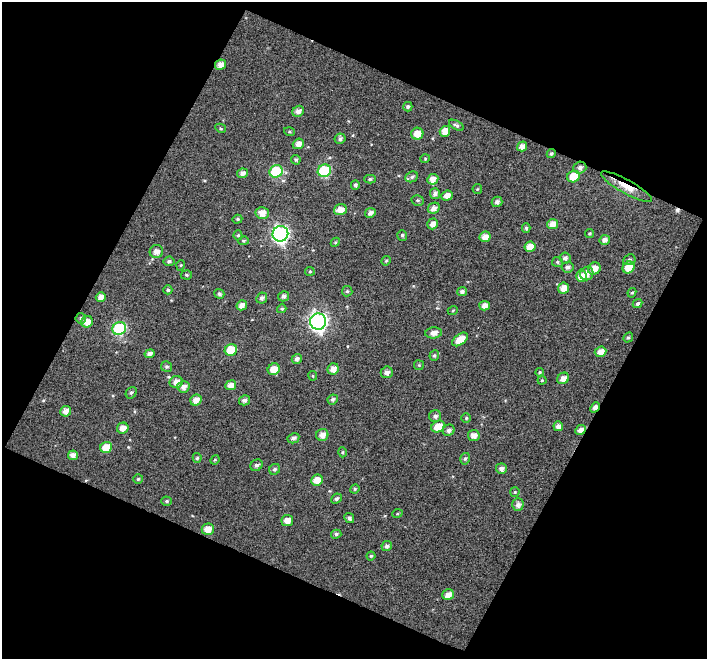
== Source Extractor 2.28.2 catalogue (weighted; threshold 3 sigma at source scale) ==
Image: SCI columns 1-705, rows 33-689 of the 705 x 716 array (HDU 1 of 3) = the unmasked area's bounding box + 8 px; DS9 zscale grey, full resolution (1 PNG px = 1 image px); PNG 709 x 661 px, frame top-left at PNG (2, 2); each listed source drawn as its Kron ellipse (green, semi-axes under 4 px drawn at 4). Shown black and unused: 46% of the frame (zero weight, under 5 of 10 exposures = <1% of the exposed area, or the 3 px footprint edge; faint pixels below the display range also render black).
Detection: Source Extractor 2.28.2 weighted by HDU 2 'WHT'. Background 0.0122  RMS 0.076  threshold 0.309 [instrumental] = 3 sigma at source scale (4.09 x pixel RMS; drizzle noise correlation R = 1.36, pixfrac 0.8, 0.0396/0.0396 arcsec/px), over >= 5 px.
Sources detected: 140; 1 cosmic-ray / hot-pixel residue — neither listed nor drawn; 1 inside a brighter listed object's ellipse — not listed separately; the other 138 listed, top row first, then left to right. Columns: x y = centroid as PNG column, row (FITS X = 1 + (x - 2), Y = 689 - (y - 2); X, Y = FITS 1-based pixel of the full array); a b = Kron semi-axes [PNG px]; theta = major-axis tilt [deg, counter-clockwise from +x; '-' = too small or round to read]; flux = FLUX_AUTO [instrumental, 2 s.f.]
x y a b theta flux
221 65 6 5 - 49
408 107 4 4 - 14
298 111 6 5 - 38
456 125 8 4 -30 14
221 128 5 4 - 10
445 131 5 5 - 66
289 132 5 3 - 8.1
417 134 6 6 - 71
340 139 5 5 - 18
298 144 6 5 - 41
522 146 5 4 - 38
551 154 5 4 - 13
425 159 4 4 - 7.6
296 160 5 4 - 12
580 168 6 6 - 24
276 171 7 6 - 410
324 171 7 6 - 530
242 173 5 5 - 31
574 176 6 5 - 140
412 177 6 5 - 14
370 179 5 4 - 9.7
433 179 5 5 - 50
355 185 5 4 - 15
626 187 29 7 -29 110
477 189 5 4 - 8.2
435 194 5 5 - 28
447 196 6 5 - 45
418 200 6 5 - 12
497 202 5 5 - 22
434 208 6 5 - 34
340 210 6 5 - 54
262 213 7 6 - 55
370 213 5 4 - 28
237 219 5 4 - 9.5
432 224 5 5 - 38
552 224 5 5 - 57
526 228 5 3 - 10
590 233 4 4 - 8.7
280 234 8 7 - 1900
238 235 5 4 - 10
402 235 5 5 - 12
485 237 6 5 - 50
605 240 5 5 - 31
244 241 5 4 - 9.6
335 242 5 4 - 9.3
530 247 5 5 - 80
156 252 7 6 - 40
565 258 5 5 - 22
629 260 6 5 - 17
169 261 5 4 - 16
386 261 5 4 - 8.8
557 262 5 5 - 11
181 265 5 3 - 6.1
568 267 6 5 - 22
628 268 6 5 - 100
594 269 6 5 - 64
310 271 5 4 - 8.2
587 274 7 6 - 45
186 275 5 4 - 11
581 276 5 5 - 77
563 288 6 5 - 65
168 290 4 4 - 12
347 291 5 5 - 11
462 292 5 4 - 21
632 293 5 4 - 9.2
219 294 5 4 - 16
284 296 5 5 - 23
101 297 5 5 - 41
262 298 6 5 - 19
637 304 5 4 - 17
242 305 5 5 - 40
485 306 5 4 - 42
282 309 5 4 - 11
453 310 5 3 - 6.3
81 318 5 5 - 12
87 322 6 5 - 57
318 322 8 8 - 2400
119 328 7 6 - 660
434 333 8 5 6 42
628 338 5 4 - 11
460 339 9 5 37 98
231 350 6 5 - 180
601 352 6 5 - 52
149 354 5 4 - 29
434 355 5 5 - 11
297 359 5 4 - 23
419 365 5 5 - 7.1
167 367 5 5 - 12
274 369 6 5 - 90
333 369 6 5 - 46
387 372 6 6 - 31
540 372 4 3 - 7.3
313 376 5 4 - 7.9
563 378 6 5 - 47
542 380 4 4 - 7.4
176 382 6 6 - 53
231 385 5 5 - 48
183 387 6 5 - 34
131 393 6 5 - 13
333 399 5 4 - 15
196 400 6 5 - 49
244 400 5 5 - 22
595 407 6 4 49 40
66 411 5 5 - 41
435 416 6 6 - 23
466 418 4 4 - 9.2
558 426 5 5 - 32
438 427 7 5 33 97
123 428 6 5 - 48
449 430 6 5 - 23
581 430 5 4 - 38
322 435 6 6 - 41
474 436 6 5 - 46
293 438 6 5 - 21
106 447 6 5 - 110
342 452 5 3 - 7.3
73 455 5 4 - 34
197 458 5 4 - 12
465 459 6 4 72 13
215 460 5 4 - 7.7
256 465 6 5 - 19
275 469 6 5 - 14
501 469 5 5 - 27
138 479 5 5 - 11
317 480 6 5 - 91
355 489 5 4 - 9.6
515 492 5 4 - 7.6
336 499 5 4 - 16
167 501 5 4 - 11
518 505 6 5 - 29
397 514 5 3 - 6.4
349 518 5 4 - 15
287 520 6 5 - 51
208 529 6 5 - 70
336 534 5 4 - 14
387 546 5 5 - 23
371 556 4 4 - 8.4
448 595 6 5 - 48
Overlapping masked pixels (flux is a lower limit): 6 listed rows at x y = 221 65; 551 154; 580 168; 626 187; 595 407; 581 430